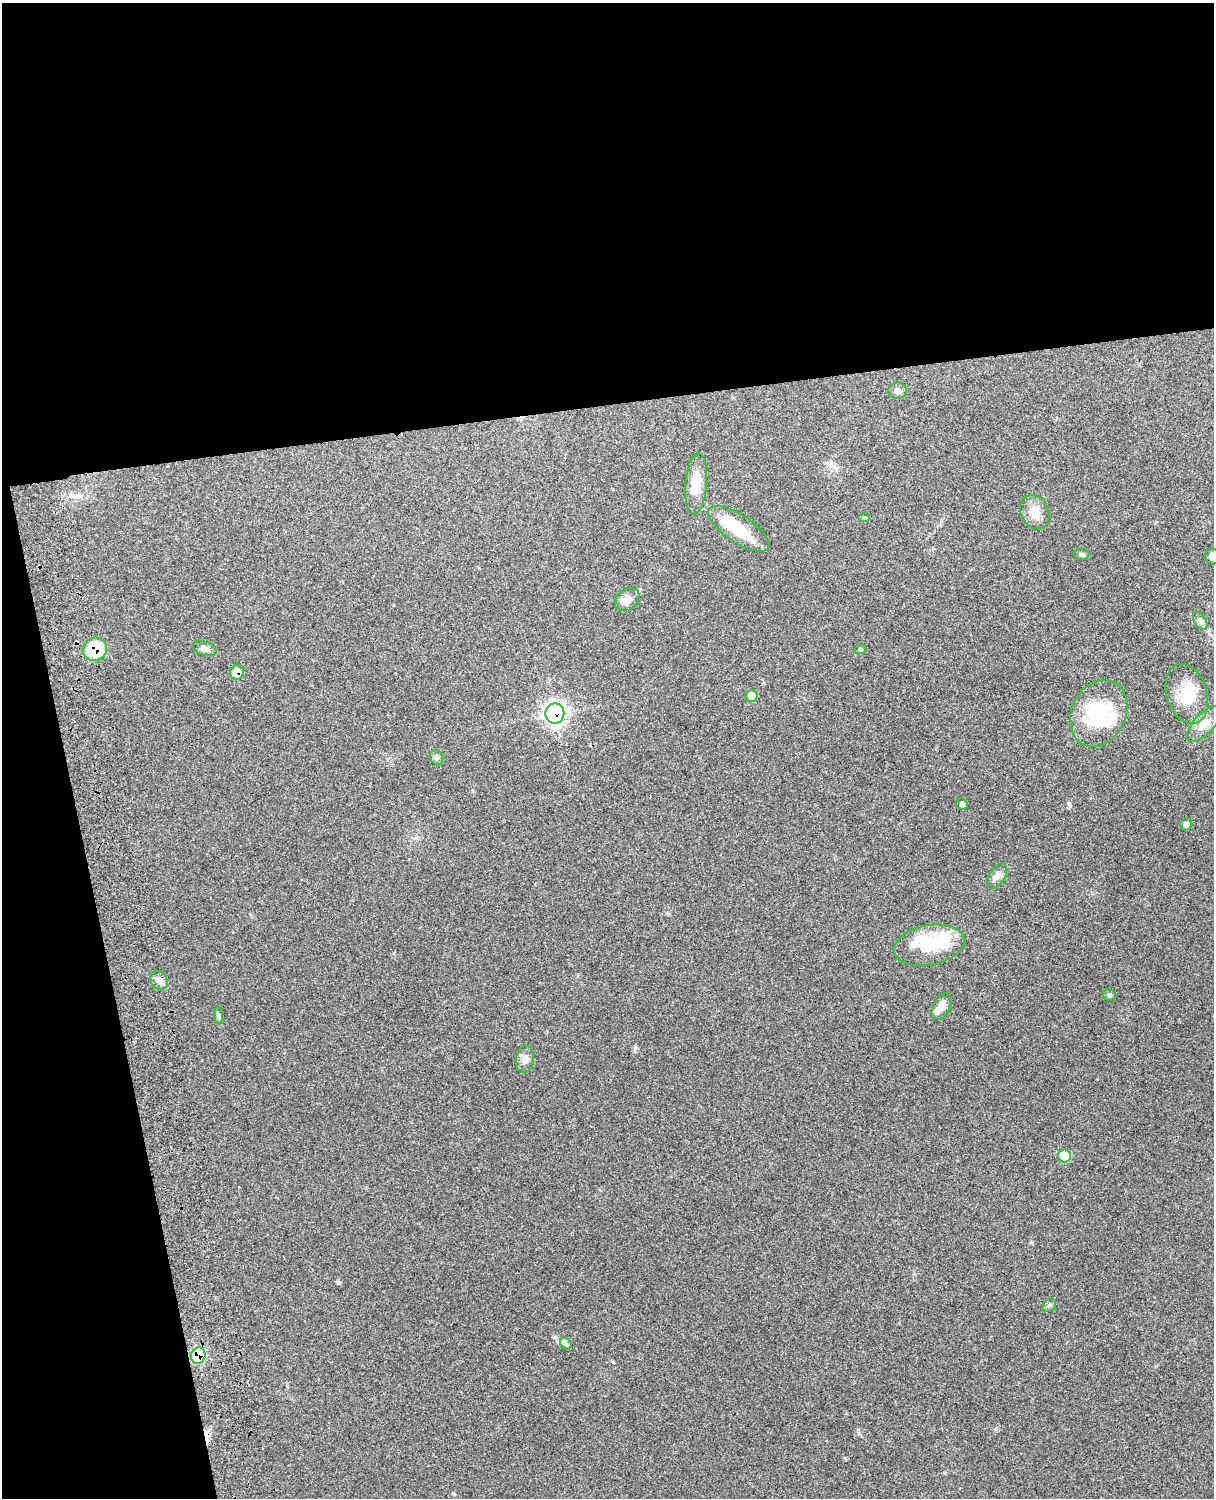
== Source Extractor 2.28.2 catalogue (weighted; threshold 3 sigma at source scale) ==
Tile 1 of 4 x 3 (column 1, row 1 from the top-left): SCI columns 121-1332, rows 3155-4650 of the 5089 x 4928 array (HDU 1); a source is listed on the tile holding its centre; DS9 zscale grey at full resolution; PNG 1216 x 1500 px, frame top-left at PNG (2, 3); each listed source drawn as its Kron ellipse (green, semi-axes under 4 px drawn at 4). Shown black and unused: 33% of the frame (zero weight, under 3 of 4 exposures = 6% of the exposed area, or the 3 px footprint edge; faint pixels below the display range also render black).
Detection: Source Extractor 2.28.2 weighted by HDU 2 'WHT'; one run over the whole footprint, this tile lists its part. Background 0.261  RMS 0.0089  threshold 0.0402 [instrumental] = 3 sigma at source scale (4.5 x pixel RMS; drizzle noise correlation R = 1.50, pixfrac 1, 0.05/0.05 arcsec/px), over >= 5 px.
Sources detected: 39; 5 inside a brighter object's white glare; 1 cosmic-ray / hot-pixel residue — neither listed nor drawn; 1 inside a brighter listed object's ellipse — not listed separately; the other 32 listed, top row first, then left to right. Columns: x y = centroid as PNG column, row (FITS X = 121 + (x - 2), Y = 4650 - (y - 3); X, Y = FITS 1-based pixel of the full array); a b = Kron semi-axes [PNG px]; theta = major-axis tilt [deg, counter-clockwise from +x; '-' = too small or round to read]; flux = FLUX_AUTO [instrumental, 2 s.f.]
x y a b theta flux
897 391 9 8 - 3.7
696 484 31 11 85 18
1035 512 18 14 -60 12
864 518 6 4 -1 1.1
739 529 35 14 -34 32
1082 554 8 5 -3 1.9
1212 556 8 7 - 4.3
627 599 13 10 40 6.4
1200 621 10 5 -57 2.9
205 648 12 7 -19 3.8
95 649 12 11 - 41
860 649 6 4 21 1.4
237 672 7 6 - 11
1187 694 31 20 -73 25
751 696 6 6 - 9.4
555 713 10 9 - 330
1099 713 35 27 64 59
1204 724 22 10 47 10
437 757 7 6 - 2.5
962 804 6 5 - 2.5
1186 824 6 6 - 3.8
997 876 14 7 56 4.8
929 945 36 20 11 41
159 980 10 8 -55 4.3
1109 995 6 5 - 1.6
941 1007 14 8 64 7.7
218 1015 9 4 -89 1.7
525 1059 14 8 84 5.9
1064 1156 6 6 - 21
1049 1305 7 6 - 2.1
566 1344 6 5 - 1.8
198 1356 8 7 - 89
Overlapping masked pixels (flux is a lower limit): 4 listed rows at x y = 95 649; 237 672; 555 713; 198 1356
Isophote crosses this tile's border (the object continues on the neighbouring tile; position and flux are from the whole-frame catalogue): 1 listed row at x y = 1212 556
Unlisted compact peaks at least as high as the median listed source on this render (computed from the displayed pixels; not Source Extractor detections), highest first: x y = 995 1429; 1069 805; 859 1434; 338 1282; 1031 1242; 635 1048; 845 1458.